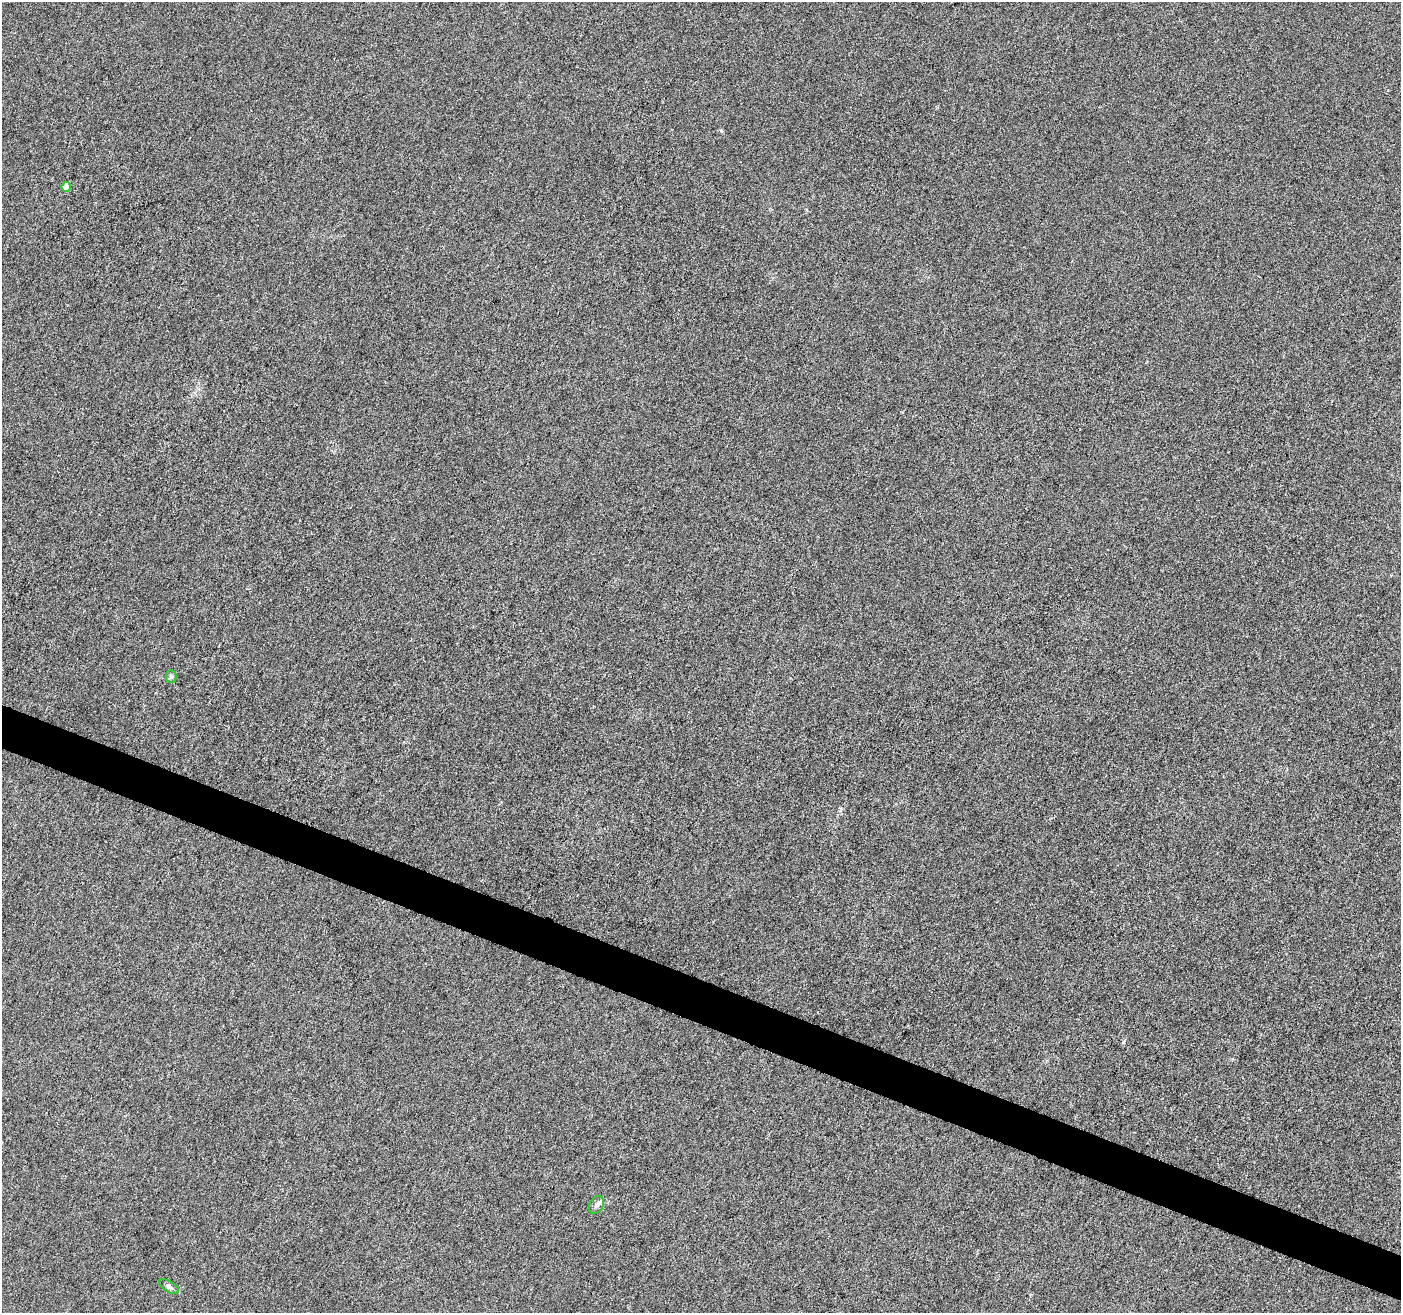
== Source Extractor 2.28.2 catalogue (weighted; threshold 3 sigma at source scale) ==
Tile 6 of 4 x 4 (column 2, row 2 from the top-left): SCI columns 1399-2797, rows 2831-4141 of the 5601 x 5727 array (HDU 1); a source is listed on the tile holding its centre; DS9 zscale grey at full resolution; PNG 1403 x 1315 px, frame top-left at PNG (2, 2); each listed source drawn as its Kron ellipse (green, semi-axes under 4 px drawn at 4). Shown black and unused: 3% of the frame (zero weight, under 3 of 6 exposures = <1% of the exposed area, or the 3 px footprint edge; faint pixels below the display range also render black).
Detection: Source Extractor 2.28.2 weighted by HDU 2 'WHT'; one run over the whole footprint, this tile lists its part. Background 0.00102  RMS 0.0028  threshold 0.0115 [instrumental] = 3 sigma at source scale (4.09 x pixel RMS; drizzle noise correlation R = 1.36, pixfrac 0.8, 0.0396/0.0396 arcsec/px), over >= 5 px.
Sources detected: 4; all 4 listed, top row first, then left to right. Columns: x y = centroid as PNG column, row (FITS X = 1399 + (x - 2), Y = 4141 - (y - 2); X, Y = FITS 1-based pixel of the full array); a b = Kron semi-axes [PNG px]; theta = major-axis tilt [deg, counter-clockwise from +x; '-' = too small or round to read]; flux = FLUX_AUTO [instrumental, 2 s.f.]
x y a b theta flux
66 187 5 4 - 2.6
171 677 6 5 - 0.42
596 1205 9 6 63 0.89
169 1287 11 5 -31 0.78